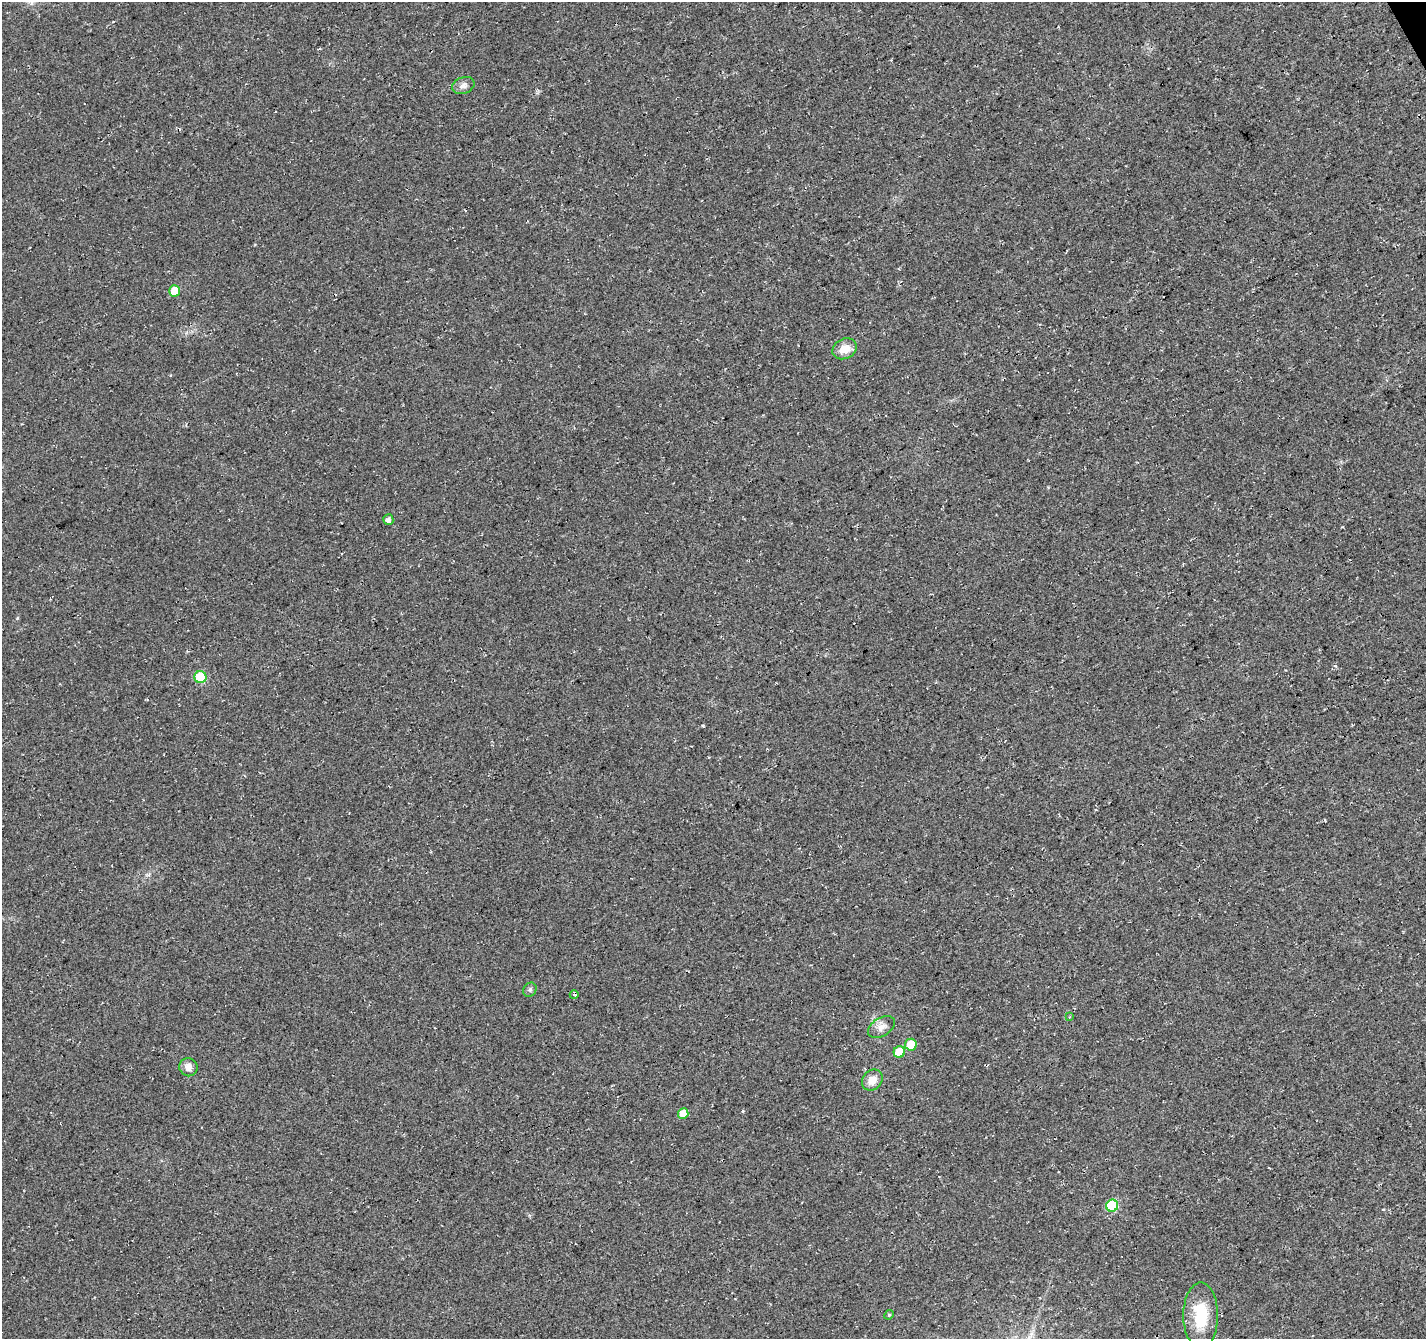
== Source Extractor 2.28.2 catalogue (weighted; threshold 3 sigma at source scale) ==
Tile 10 of 4 x 4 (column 2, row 3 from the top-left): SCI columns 1476-2899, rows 1464-2800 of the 5804 x 5658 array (HDU 1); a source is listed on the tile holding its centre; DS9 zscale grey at full resolution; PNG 1428 x 1341 px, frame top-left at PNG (2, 2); each listed source drawn as its Kron ellipse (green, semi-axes under 4 px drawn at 4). Shown black and unused: <1% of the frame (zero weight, under 3 of 4 exposures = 5% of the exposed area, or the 3 px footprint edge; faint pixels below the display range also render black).
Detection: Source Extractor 2.28.2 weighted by HDU 2 'WHT'; one run over the whole footprint, this tile lists its part. Background 0.0307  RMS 0.0082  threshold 0.0368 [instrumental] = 3 sigma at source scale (4.5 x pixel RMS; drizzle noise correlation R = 1.50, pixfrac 1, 0.0396/0.0396 arcsec/px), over >= 5 px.
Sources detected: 17; all 17 listed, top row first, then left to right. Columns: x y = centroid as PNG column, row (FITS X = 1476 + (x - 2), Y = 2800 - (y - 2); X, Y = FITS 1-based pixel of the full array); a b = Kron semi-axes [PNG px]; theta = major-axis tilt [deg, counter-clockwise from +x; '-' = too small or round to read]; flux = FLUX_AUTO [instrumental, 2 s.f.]
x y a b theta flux
463 85 11 8 22 4.1
175 291 5 5 - 18
845 349 12 10 27 11
388 520 5 5 - 2.7
200 677 6 6 - 46
530 990 7 6 - 2
574 995 4 3 - 0.96
1069 1017 4 3 - 0.6
881 1027 15 9 31 5.9
911 1045 6 6 - 18
899 1052 6 5 - 16
188 1067 9 9 - 5.7
872 1080 11 9 48 8.3
683 1113 5 5 - 12
1112 1206 6 6 - 57
889 1315 5 4 - 1.1
1201 1315 33 17 -90 31
Unlisted compact peaks at least as high as the median listed source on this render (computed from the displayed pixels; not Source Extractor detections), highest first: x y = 703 726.